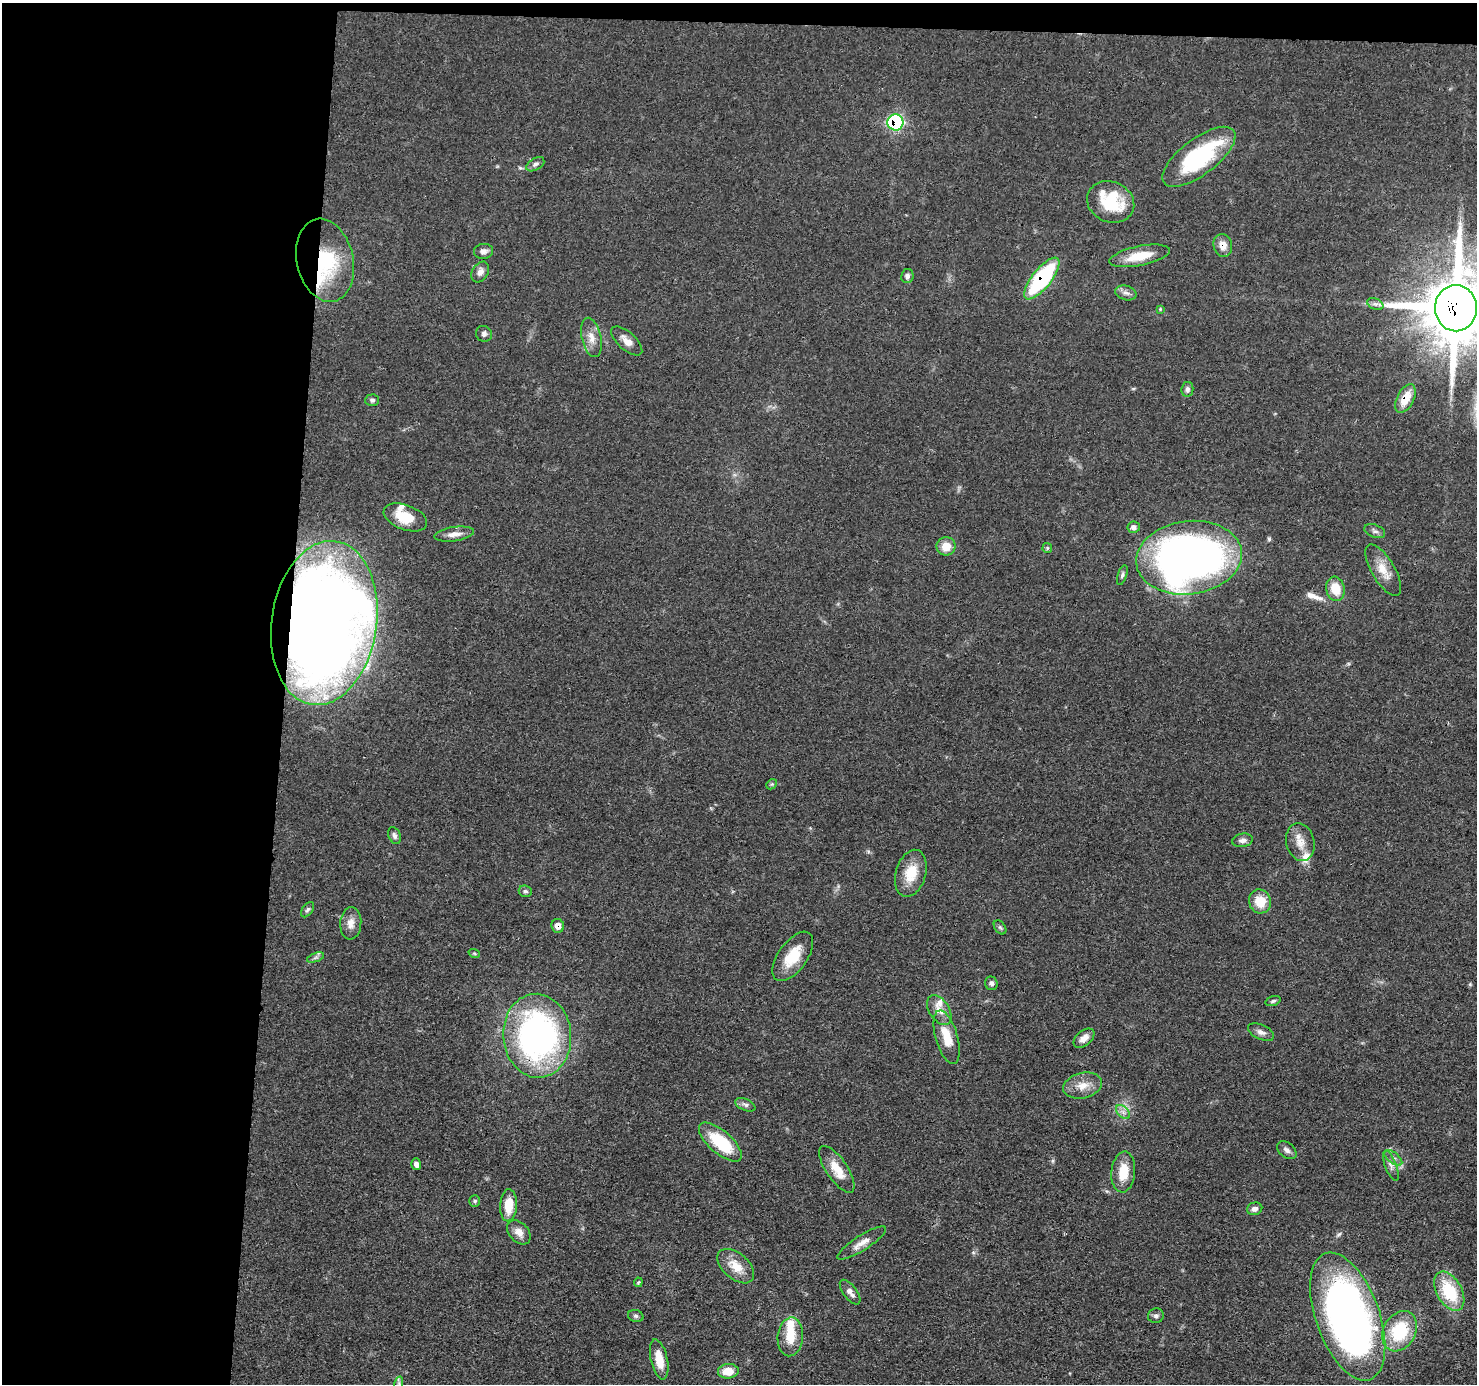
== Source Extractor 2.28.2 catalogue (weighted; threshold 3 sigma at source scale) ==
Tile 1 of 3 x 3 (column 1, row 1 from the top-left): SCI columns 5-1479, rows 2967-4348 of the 4434 x 4459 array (HDU 1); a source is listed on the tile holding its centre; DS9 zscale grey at full resolution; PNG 1479 x 1386 px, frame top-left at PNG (2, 3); each listed source drawn as its Kron ellipse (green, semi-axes under 4 px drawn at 4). Shown black and unused: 21% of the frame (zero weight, under 3 of 4 exposures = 1% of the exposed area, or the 3 px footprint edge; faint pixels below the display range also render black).
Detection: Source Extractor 2.28.2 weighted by HDU 2 'WHT'; one run over the whole footprint, this tile lists its part. Background 0.0473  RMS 0.005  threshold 0.0225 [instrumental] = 3 sigma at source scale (4.5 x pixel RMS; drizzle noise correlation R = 1.50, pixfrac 1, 0.05/0.05 arcsec/px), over >= 5 px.
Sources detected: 87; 1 inside a brighter object's white glare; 1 long thin detection or spike segment (spike, bleed or trail) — neither listed nor drawn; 5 inside a brighter listed object's ellipse — not listed separately; the other 80 listed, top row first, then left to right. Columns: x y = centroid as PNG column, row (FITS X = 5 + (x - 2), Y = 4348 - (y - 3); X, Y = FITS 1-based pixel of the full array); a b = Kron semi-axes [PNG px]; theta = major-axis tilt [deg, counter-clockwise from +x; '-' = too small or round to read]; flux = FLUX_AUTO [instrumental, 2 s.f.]
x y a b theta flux
895 122 8 8 - 71
1199 157 43 18 37 53
535 164 10 6 31 1.7
1111 202 24 20 -24 25
1223 245 11 9 -78 4.5
483 251 9 7 7 2.6
1140 256 31 10 11 13
325 260 42 28 -77 38
480 272 11 7 59 2.9
907 276 7 6 - 1.5
1042 278 25 9 51 57
1126 293 11 7 -15 2.2
1375 304 8 5 -24 1.5
1456 308 23 21 -90 4300
1160 309 4 4 - 0.46
484 334 8 7 - 1.7
591 337 20 9 -78 5.7
627 341 19 9 -42 4.7
1187 389 7 6 - 1.4
1405 399 15 8 63 9.6
372 400 7 5 2 1.2
405 517 23 12 -20 13
1134 527 6 5 - 1.8
1375 531 11 6 -21 1.7
454 534 20 7 8 4
946 546 9 9 - 7.2
1047 548 5 4 - 0.63
1189 558 53 36 7 330
1383 570 29 11 -59 8.4
1122 575 10 4 72 1.2
1335 589 12 9 -79 9.8
324 623 82 52 82 870
772 784 6 4 43 0.71
394 835 9 6 -69 1.6
1242 840 10 6 10 2.2
1300 842 19 14 -76 7
911 873 24 15 73 12
525 891 7 5 -23 1.2
1260 901 12 11 - 9.7
308 910 9 5 52 1.2
351 923 16 10 86 4.7
558 926 7 6 - 4.1
1000 927 8 5 -53 0.93
474 953 6 3 -18 0.69
793 956 28 14 54 14
316 957 9 4 19 1.2
991 983 7 6 - 1.6
1273 1001 8 4 17 1
939 1010 16 10 -57 4.8
1261 1032 14 7 -24 2.6
537 1036 42 34 -85 160
947 1037 28 11 -74 12
1084 1038 12 7 40 4
1083 1086 19 12 13 7.2
745 1105 11 5 -23 1.7
1123 1112 8 5 -45 1.9
720 1142 26 11 -41 27
1287 1150 11 7 -39 2
1393 1158 10 5 -38 1.9
416 1164 6 5 - 2.4
1391 1166 16 5 -69 2.4
837 1169 27 10 -56 9.8
1123 1172 20 12 84 11
475 1201 5 5 - 0.81
509 1205 16 8 87 9.9
1255 1209 8 6 15 2
519 1232 14 9 -47 4.3
862 1243 28 7 33 5
736 1266 21 13 -41 8.9
638 1282 5 3 - 0.58
1449 1291 21 12 -61 25
850 1292 14 6 -53 2.8
636 1316 8 6 -16 1.2
1156 1316 8 7 - 1.6
1348 1316 67 31 -70 320
1400 1331 21 16 61 28
790 1337 19 12 85 10
659 1359 20 8 -77 8.5
728 1371 10 7 6 7.8
399 1383 7 4 73 1
Overlapping masked pixels (flux is a lower limit): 9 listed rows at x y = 895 122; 1223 245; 325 260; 1042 278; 1456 308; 1405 399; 324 623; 558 926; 537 1036
Isophote crosses this tile's border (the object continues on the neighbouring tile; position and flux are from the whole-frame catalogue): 1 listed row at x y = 1456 308